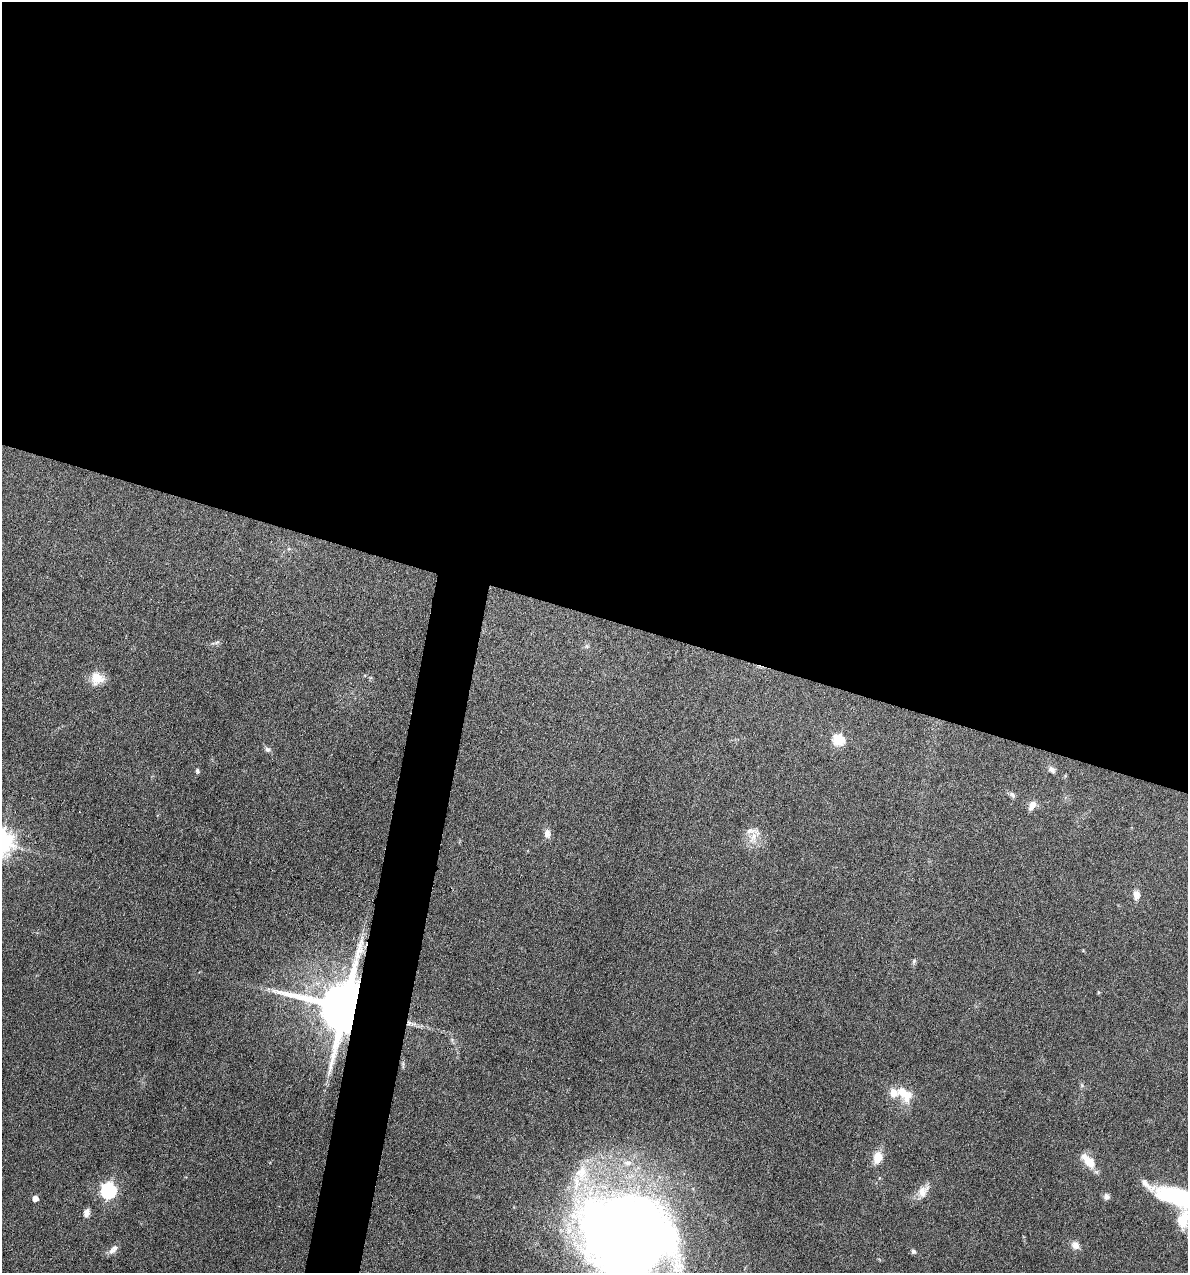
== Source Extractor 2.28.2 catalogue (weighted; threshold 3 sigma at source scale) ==
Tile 3 of 4 x 4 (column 3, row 1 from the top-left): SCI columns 2492-3677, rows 3815-5085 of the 5105 x 5085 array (HDU 1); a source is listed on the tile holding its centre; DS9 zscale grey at full resolution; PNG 1190 x 1275 px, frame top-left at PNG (2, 2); no overlay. Shown black and unused: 51% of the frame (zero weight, under 4 of 8 exposures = <1% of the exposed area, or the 3 px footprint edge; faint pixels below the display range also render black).
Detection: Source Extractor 2.28.2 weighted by HDU 2 'WHT'; one run over the whole footprint, this tile lists its part. Background 0.148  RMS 0.0057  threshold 0.0233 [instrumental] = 3 sigma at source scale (4.09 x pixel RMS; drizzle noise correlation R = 1.36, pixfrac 0.8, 0.05/0.05 arcsec/px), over >= 5 px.
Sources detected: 41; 1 long thin detection or spike segment (spike, bleed or trail) — not listed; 6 inside a brighter listed object's ellipse — not listed separately; the other 34 listed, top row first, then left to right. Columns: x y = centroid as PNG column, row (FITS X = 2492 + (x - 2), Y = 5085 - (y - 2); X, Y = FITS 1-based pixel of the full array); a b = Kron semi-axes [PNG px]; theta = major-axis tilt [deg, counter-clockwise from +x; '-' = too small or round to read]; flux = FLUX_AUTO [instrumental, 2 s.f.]
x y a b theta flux
217 642 9 4 34 1.2
586 646 7 4 -89 0.93
97 679 17 16 - 7.9
839 739 6 6 - 40
268 749 9 6 -39 1.6
1052 770 10 7 -40 2.1
197 771 6 5 - 1.1
1012 795 10 6 -46 1.5
1032 805 12 8 62 3.8
547 833 11 7 89 3.5
753 838 19 11 73 6.5
1136 895 11 8 89 3.7
914 961 8 5 70 1.1
1098 992 5 4 - 0.64
344 1007 14 13 - 4600
452 1040 6 5 - 0.98
403 1065 11 3 -86 0.88
1082 1085 6 5 - 0.91
904 1094 23 13 -46 12
878 1157 11 8 73 9.7
1089 1161 18 10 -45 9
627 1163 12 6 0 3
581 1173 28 20 -82 20
108 1191 7 6 - 130
923 1191 21 12 53 6.1
1106 1197 8 8 - 2
35 1198 5 4 - 5.6
1182 1198 48 16 -14 72
86 1213 10 6 77 2.9
1183 1219 22 12 79 12
625 1234 70 63 -16 820
1075 1245 12 9 -45 3.4
112 1251 11 8 23 2.7
913 1251 6 6 - 1.2
Overlapping masked pixels (flux is a lower limit): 1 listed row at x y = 344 1007
Isophote crosses this tile's border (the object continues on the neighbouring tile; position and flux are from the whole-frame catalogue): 3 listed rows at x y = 1182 1198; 1183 1219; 625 1234